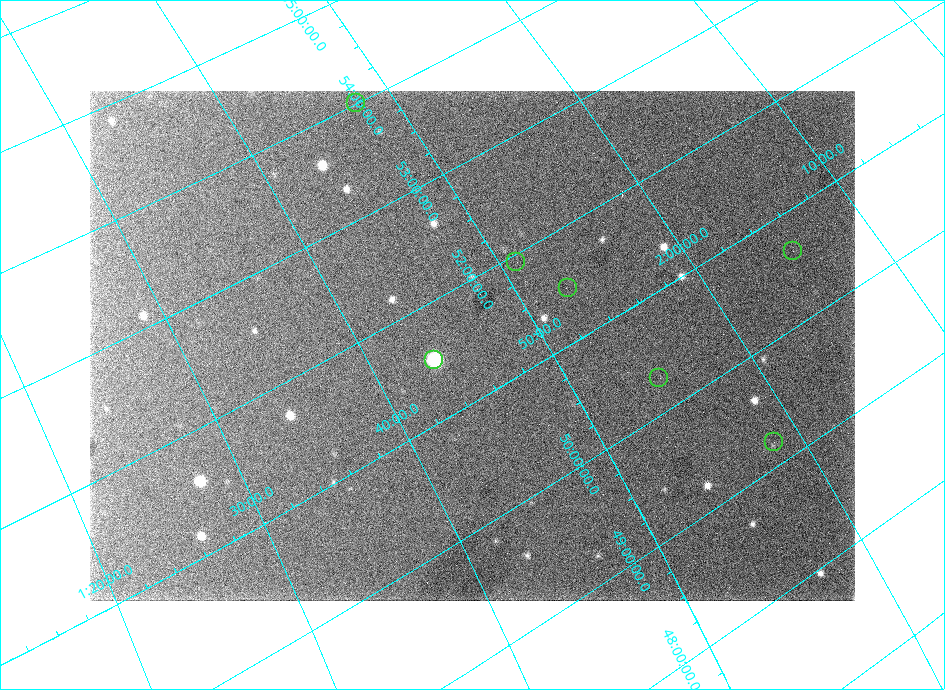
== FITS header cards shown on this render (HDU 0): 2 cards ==
NAXIS1  =                  765 /
NAXIS2  =                  510 /

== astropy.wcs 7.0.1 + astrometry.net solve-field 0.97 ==
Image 765 x 510 px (HDU 0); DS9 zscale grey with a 90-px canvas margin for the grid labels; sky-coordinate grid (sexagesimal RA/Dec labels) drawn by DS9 from the SOLVED WCS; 7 Tycho-2 reference stars matched to detected sources circled (green)
Header WCS: none
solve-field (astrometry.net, Tycho-2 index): SOLVED blind (the file carries no WCS)
Solved WCS: RA---TAN-SIP/DEC--TAN-SIP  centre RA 01:46:02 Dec +51:28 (26.51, +51.46 deg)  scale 34.1 x 33.4 arcsec/px (non-square pixels)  FOV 434.7' x 284.0'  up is +30 deg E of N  parity flipped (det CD > 0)
(file carries no celestial WCS; the grid is the blind solution)
Tycho-2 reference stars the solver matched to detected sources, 7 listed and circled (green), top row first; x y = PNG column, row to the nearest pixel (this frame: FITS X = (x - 90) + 1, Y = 510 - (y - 91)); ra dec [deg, ICRS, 3 dp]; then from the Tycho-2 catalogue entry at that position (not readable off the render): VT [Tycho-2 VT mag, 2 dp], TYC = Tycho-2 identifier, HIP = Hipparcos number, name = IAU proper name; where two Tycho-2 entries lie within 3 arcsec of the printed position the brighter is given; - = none
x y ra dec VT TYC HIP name
356 103 26.926 +54.004 7.42 3684-1359-1 8357 -
793 251 31.362 +50.643 7.05 3293-762-1 9754 -
516 262 27.738 +51.933 6.00 3291-1592-1 8598 -
568 288 28.211 +51.475 6.27 3292-1143-1 8771 -
434 360 25.901 +51.516 6.85 3291-1611-1 8063 -
659 378 28.687 +50.296 7.01 3288-1377-1 8914 -
774 442 29.640 +49.204 5.81 3288-2587-1 9222 -